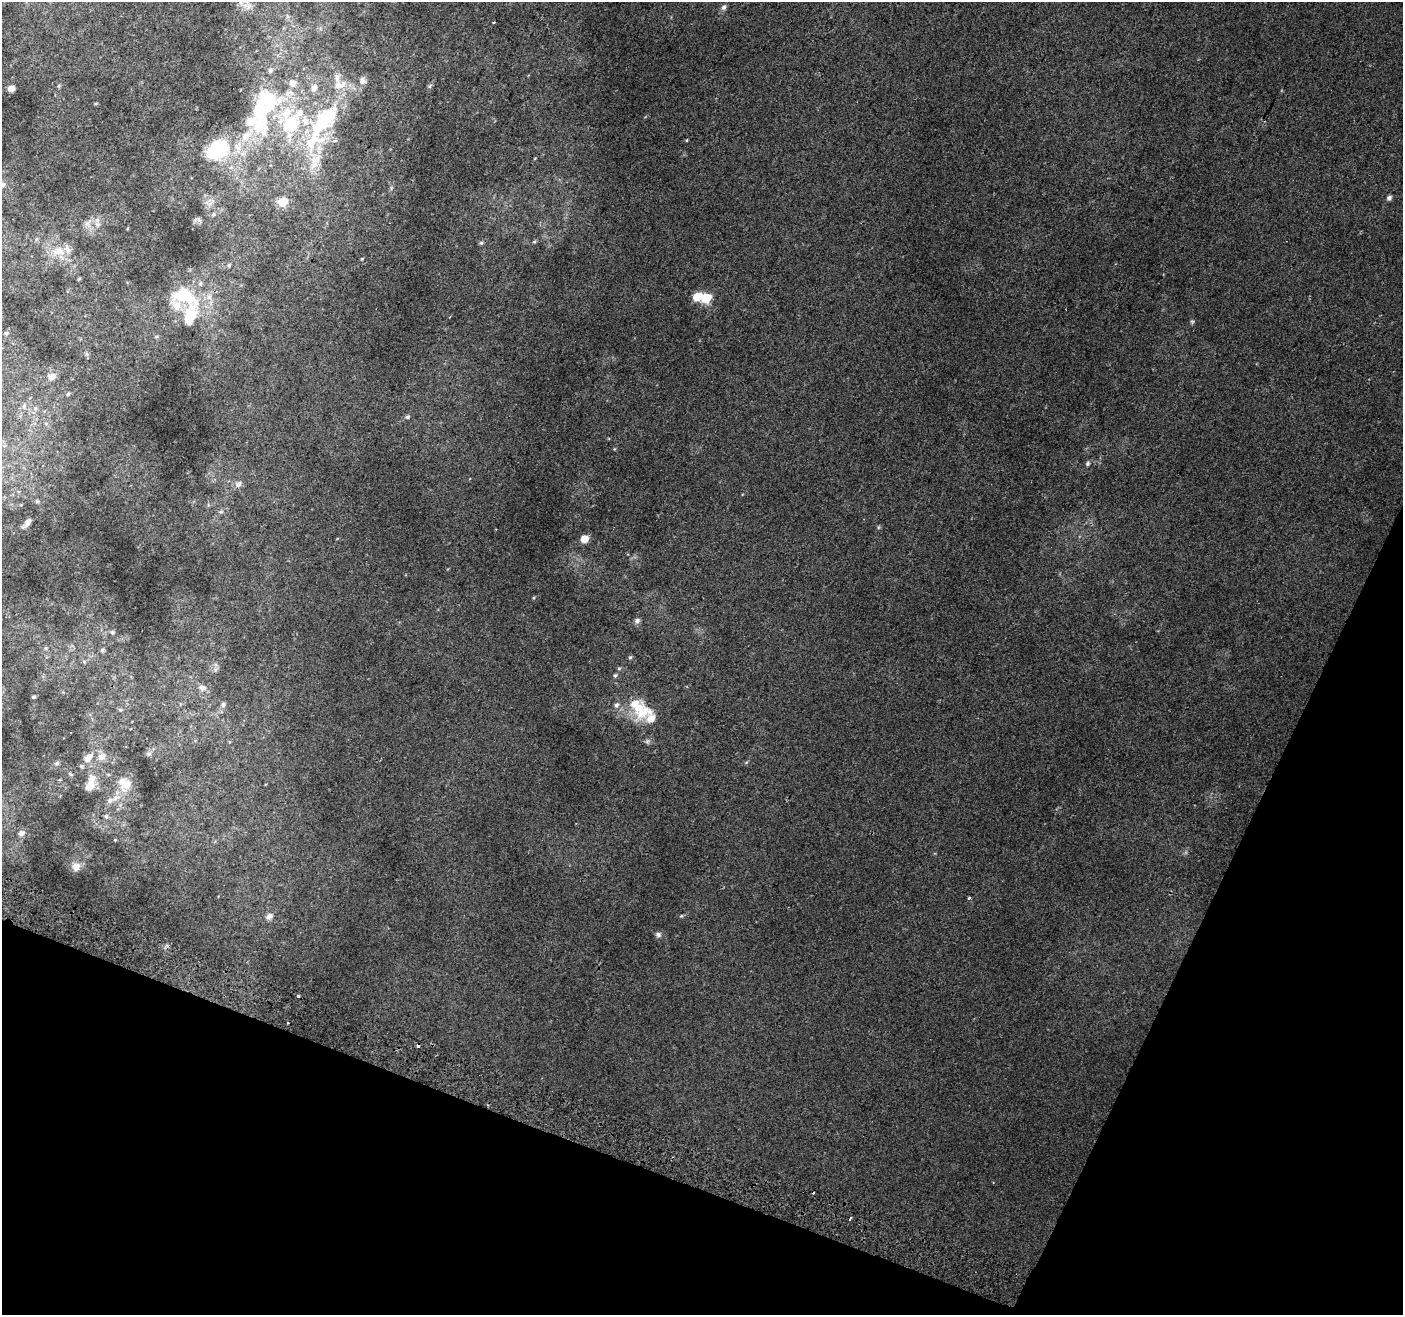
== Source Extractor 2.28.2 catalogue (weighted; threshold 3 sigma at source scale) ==
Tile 15 of 4 x 4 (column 3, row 4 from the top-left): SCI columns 2826-4226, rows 313-1625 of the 5644 x 5810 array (HDU 1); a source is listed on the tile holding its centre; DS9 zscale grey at full resolution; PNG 1405 x 1317 px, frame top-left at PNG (2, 2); no overlay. Shown black and unused: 20% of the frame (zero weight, under 2 of 3 exposures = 2% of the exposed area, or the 3 px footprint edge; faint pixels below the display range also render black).
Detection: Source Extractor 2.28.2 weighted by HDU 2 'WHT'; one run over the whole footprint, this tile lists its part. Background 0.0104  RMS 0.004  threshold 0.0181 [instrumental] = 3 sigma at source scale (4.5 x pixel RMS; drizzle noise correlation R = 1.50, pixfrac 1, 0.0396/0.0396 arcsec/px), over >= 5 px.
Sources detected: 93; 2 cosmic-ray / hot-pixel residue — not listed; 20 inside a brighter listed object's ellipse — not listed separately; the other 71 listed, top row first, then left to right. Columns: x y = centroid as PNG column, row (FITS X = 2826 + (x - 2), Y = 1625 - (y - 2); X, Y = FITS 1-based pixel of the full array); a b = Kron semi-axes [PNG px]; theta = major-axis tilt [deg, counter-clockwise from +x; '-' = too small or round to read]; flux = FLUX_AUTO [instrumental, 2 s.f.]
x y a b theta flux
247 6 18 10 -27 4.2
724 7 8 6 61 1.2
494 22 3 2 - 0.31
270 70 7 6 - 1
292 83 8 8 - 2.9
430 85 7 4 21 0.54
11 88 7 5 14 1.7
260 110 36 27 84 23
286 113 22 14 64 11
323 122 70 28 55 44
686 140 3 3 - 0.5
217 149 27 20 38 24
2 185 7 6 - 1.2
1389 198 5 5 - 1.3
283 202 11 9 18 5.2
213 215 7 5 61 0.82
87 224 12 6 -59 2
98 224 9 6 -39 1.7
534 242 5 5 - 0.52
481 243 6 5 - 0.76
58 251 21 13 8 7.2
362 259 4 3 - 0.32
79 278 5 3 - 0.44
183 295 30 21 11 16
697 297 6 5 - 11
706 298 6 5 - 22
190 316 43 16 71 16
1192 321 6 5 - 0.56
6 333 5 5 - 0.67
52 376 10 8 24 2.1
68 394 5 4 - 0.5
24 406 6 4 49 0.65
35 408 6 5 - 0.72
408 417 6 5 - 0.91
1087 464 6 5 - 0.78
238 484 11 8 40 2
37 501 5 5 - 0.61
221 512 7 5 41 0.94
28 522 11 6 61 2
584 539 7 6 - 4.5
637 620 8 7 - 1.1
112 632 6 6 - 0.73
46 648 6 4 -71 0.43
102 650 6 5 - 0.77
630 657 6 5 - 0.61
84 662 6 4 -1 0.53
619 668 5 5 - 0.51
615 675 5 4 - 0.63
202 688 11 8 -19 2
34 697 3 3 - 0.59
223 705 7 6 - 0.97
120 710 5 5 - 0.6
651 718 42 25 -33 13
149 754 8 6 2 1.1
102 757 11 10 - 3
88 758 16 10 57 3.8
57 763 5 5 - 0.8
70 774 7 4 -31 0.5
125 784 22 18 -67 7.9
90 786 13 9 68 4.4
110 801 7 7 - 1.4
106 816 6 5 - 0.95
22 833 6 5 - 1.6
115 840 3 3 - 0.35
76 866 11 10 - 2.6
969 898 3 3 - 0.89
269 916 9 7 21 1.9
681 916 5 4 - 0.46
658 934 8 6 -17 1.1
298 996 3 3 - 0.98
850 1218 4 3 - 0.55
Overlapping masked pixels (flux is a lower limit): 1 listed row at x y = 190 316
Isophote crosses this tile's border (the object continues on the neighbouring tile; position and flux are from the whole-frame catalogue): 1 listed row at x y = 2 185
Unlisted compact peaks at least as high as the median listed source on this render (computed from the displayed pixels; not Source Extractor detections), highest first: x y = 533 598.